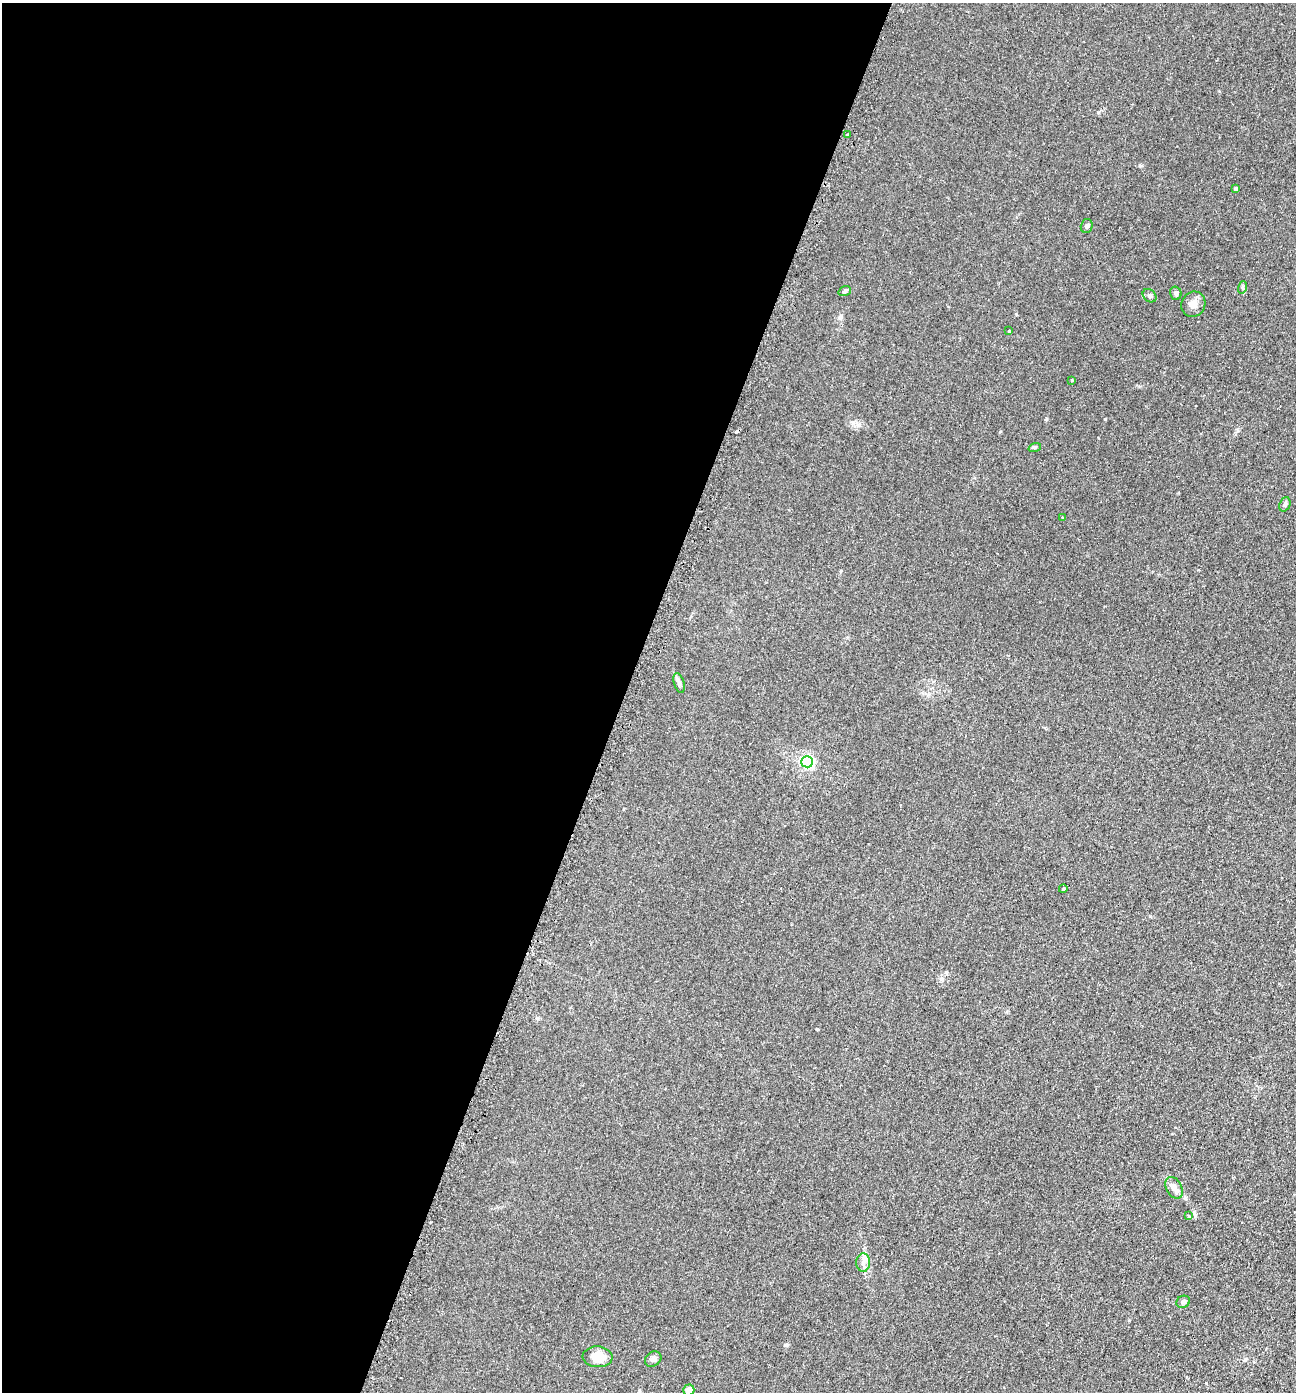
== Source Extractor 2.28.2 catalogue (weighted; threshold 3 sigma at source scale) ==
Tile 5 of 4 x 4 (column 1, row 2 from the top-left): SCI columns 297-1590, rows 2810-4199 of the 5636 x 5618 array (HDU 1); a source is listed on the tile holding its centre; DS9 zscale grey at full resolution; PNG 1298 x 1394 px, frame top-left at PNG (2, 3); each listed source drawn as its Kron ellipse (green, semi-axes under 4 px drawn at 4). Shown black and unused: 48% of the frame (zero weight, under 2 of 3 exposures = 3% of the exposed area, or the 3 px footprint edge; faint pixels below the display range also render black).
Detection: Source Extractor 2.28.2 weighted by HDU 2 'WHT'; one run over the whole footprint, this tile lists its part. Background 0.0592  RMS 0.0062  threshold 0.0279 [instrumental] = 3 sigma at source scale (4.5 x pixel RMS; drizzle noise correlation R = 1.50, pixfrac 1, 0.05/0.05 arcsec/px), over >= 5 px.
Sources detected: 23; all 23 listed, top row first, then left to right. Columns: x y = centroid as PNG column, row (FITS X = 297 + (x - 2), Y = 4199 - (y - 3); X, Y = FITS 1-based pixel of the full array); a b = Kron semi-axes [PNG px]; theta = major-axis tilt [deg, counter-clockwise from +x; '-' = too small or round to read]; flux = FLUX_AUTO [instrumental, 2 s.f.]
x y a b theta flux
848 135 3 3 - 1.9
1236 189 4 4 - 0.93
1087 226 7 6 - 1.4
1243 287 6 4 73 0.83
845 291 6 4 18 1
1176 293 7 5 -76 1.7
1150 296 7 6 - 1.4
1193 304 13 12 - 4
1009 331 3 3 - 2.7
1072 380 3 3 - 0.45
1035 447 6 4 18 0.83
1285 504 7 5 68 1.2
1063 518 3 3 - 4.9
679 683 10 5 -73 1.7
807 762 6 5 - 77
1063 889 4 3 - 0.52
1174 1188 11 7 -62 3.4
1189 1216 3 2 - 0.93
863 1263 9 7 88 2.6
1183 1302 7 5 26 1.3
598 1357 15 10 -3 9
653 1359 9 7 36 1.8
689 1390 6 5 - 5
Isophote crosses this tile's border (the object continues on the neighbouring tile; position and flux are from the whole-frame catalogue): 1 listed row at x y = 689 1390
Unlisted compact peaks at least as high as the median listed source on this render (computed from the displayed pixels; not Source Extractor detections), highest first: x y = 1105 419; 817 1029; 785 1345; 1245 1360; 1098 112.